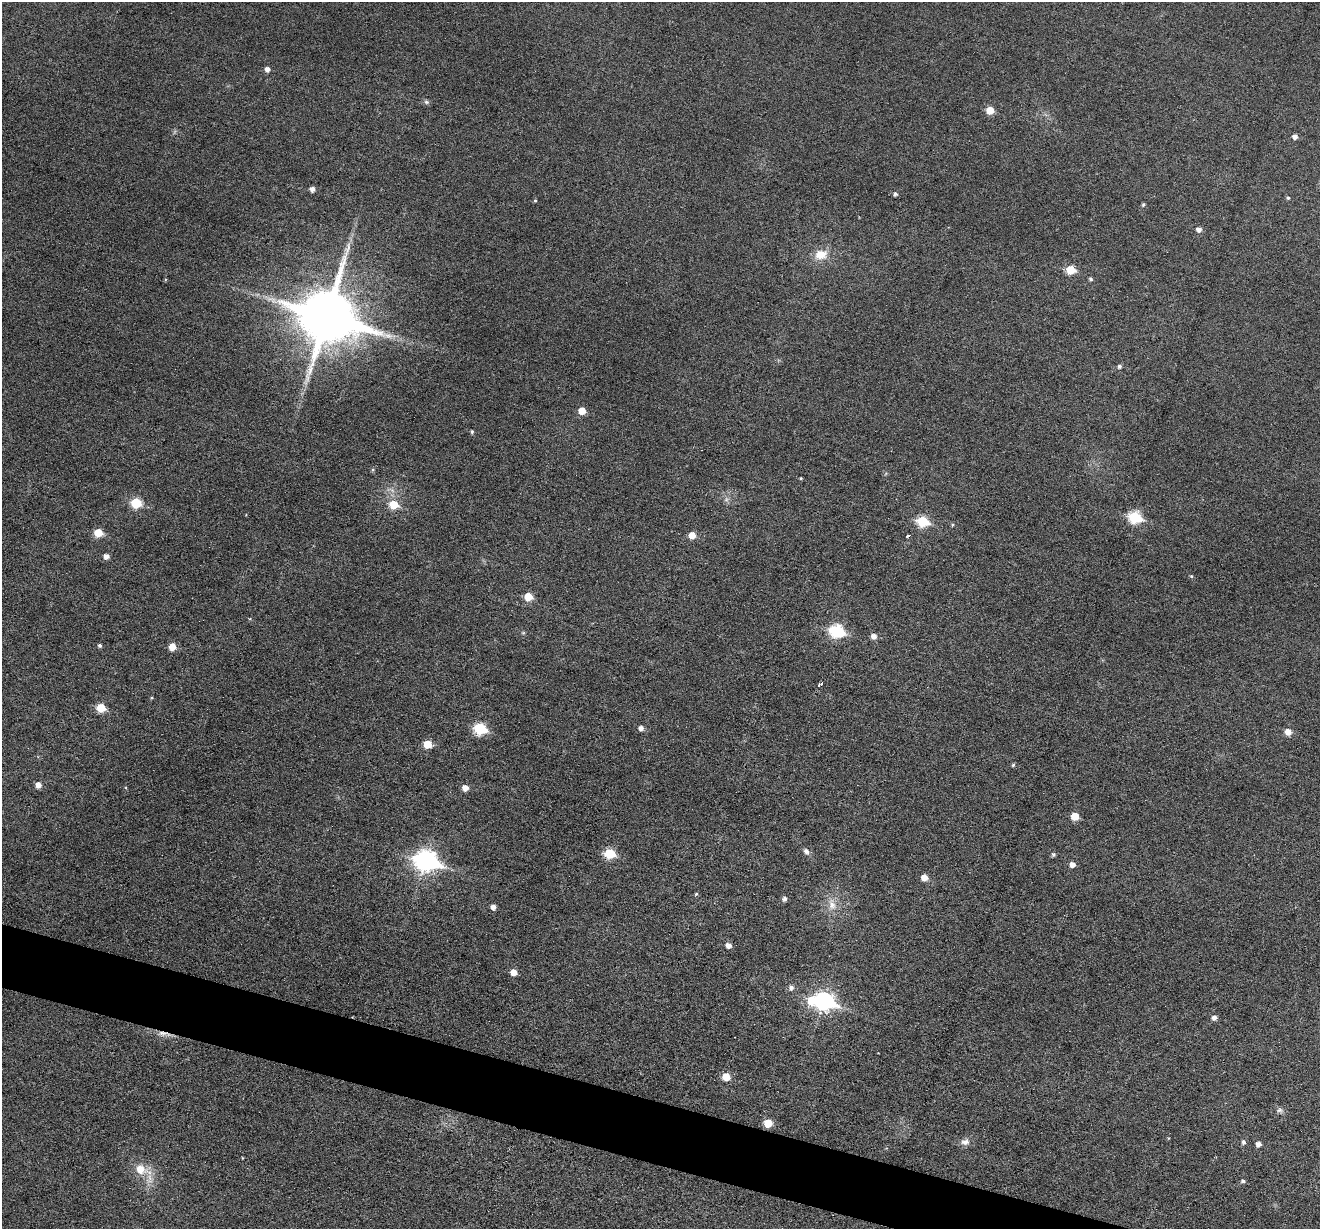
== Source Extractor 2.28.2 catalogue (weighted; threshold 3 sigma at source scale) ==
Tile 6 of 4 x 4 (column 2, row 2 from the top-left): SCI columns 1322-2639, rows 2708-3934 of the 5274 x 5288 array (HDU 1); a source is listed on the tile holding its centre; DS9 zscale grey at full resolution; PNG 1322 x 1231 px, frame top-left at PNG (2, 2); no overlay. Shown black and unused: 4% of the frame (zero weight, under 3 of 6 exposures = <1% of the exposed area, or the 3 px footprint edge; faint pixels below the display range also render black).
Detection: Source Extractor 2.28.2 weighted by HDU 2 'WHT'; one run over the whole footprint, this tile lists its part. Background 0.0427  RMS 0.0053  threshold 0.0218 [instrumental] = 3 sigma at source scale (4.09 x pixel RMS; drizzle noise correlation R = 1.36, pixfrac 0.8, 0.05/0.05 arcsec/px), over >= 5 px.
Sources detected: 69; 1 inside a brighter object's white glare — not listed; the other 68 listed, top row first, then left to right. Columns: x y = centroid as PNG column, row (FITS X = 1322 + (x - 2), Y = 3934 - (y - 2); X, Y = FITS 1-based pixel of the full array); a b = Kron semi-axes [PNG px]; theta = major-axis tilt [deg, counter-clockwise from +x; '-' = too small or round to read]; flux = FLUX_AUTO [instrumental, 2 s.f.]
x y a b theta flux
267 69 5 5 - 2.1
426 102 6 5 - 0.99
990 110 6 5 - 7.9
1295 137 5 4 - 2.2
312 189 5 4 - 2.1
895 194 5 4 - 1.1
1288 198 5 4 - 0.78
535 200 4 4 - 0.55
1143 205 4 4 - 0.77
1199 229 6 5 - 2.1
821 254 16 12 12 7.4
1070 270 6 5 - 14
1091 279 5 4 - 0.85
327 316 17 16 - 3400
388 336 12 5 -11 2.7
1119 366 5 5 - 1.1
582 411 5 5 - 7
472 432 4 3 - 0.71
801 478 4 3 - 0.46
136 503 6 6 - 22
394 504 7 6 - 12
1135 517 7 6 - 42
923 521 7 6 - 28
952 525 4 4 - 0.62
98 533 6 5 - 11
692 535 5 5 - 6.6
908 535 4 3 - 3.7
106 556 5 5 - 2.5
1191 576 5 4 - 0.59
528 597 6 5 - 11
837 631 8 7 - 53
874 636 6 6 - 2.8
100 645 5 4 - 0.93
172 647 6 6 - 5.9
820 684 7 3 31 1.1
101 708 6 5 - 14
641 728 5 5 - 2.1
480 729 7 6 - 37
1288 732 6 5 - 4.3
427 744 5 5 - 11
1013 765 5 4 - 0.67
38 785 5 5 - 3.3
465 788 5 5 - 3.8
1075 816 5 5 - 9.7
806 851 8 6 -53 1.8
609 853 6 6 - 25
1053 854 5 5 - 0.92
426 860 10 8 -16 250
1072 864 5 5 - 2.8
924 877 5 5 - 4.7
696 894 5 3 - 0.58
785 899 6 5 - 1.6
832 905 13 10 -57 4.7
493 907 5 4 - 2.5
728 945 5 5 - 3.1
513 972 5 5 - 4.4
791 987 7 6 - 1.8
824 1001 9 7 -19 170
1214 1018 5 5 - 2.1
162 1033 15 6 -7 3.3
726 1077 5 5 - 9.3
1280 1110 8 6 14 1.4
768 1123 5 5 - 11
965 1142 11 8 5 2.7
1244 1142 5 5 - 1.2
1258 1144 5 5 - 2.4
140 1169 13 12 - 6.9
1243 1181 5 4 - 1
Overlapping masked pixels (flux is a lower limit): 1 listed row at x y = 162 1033